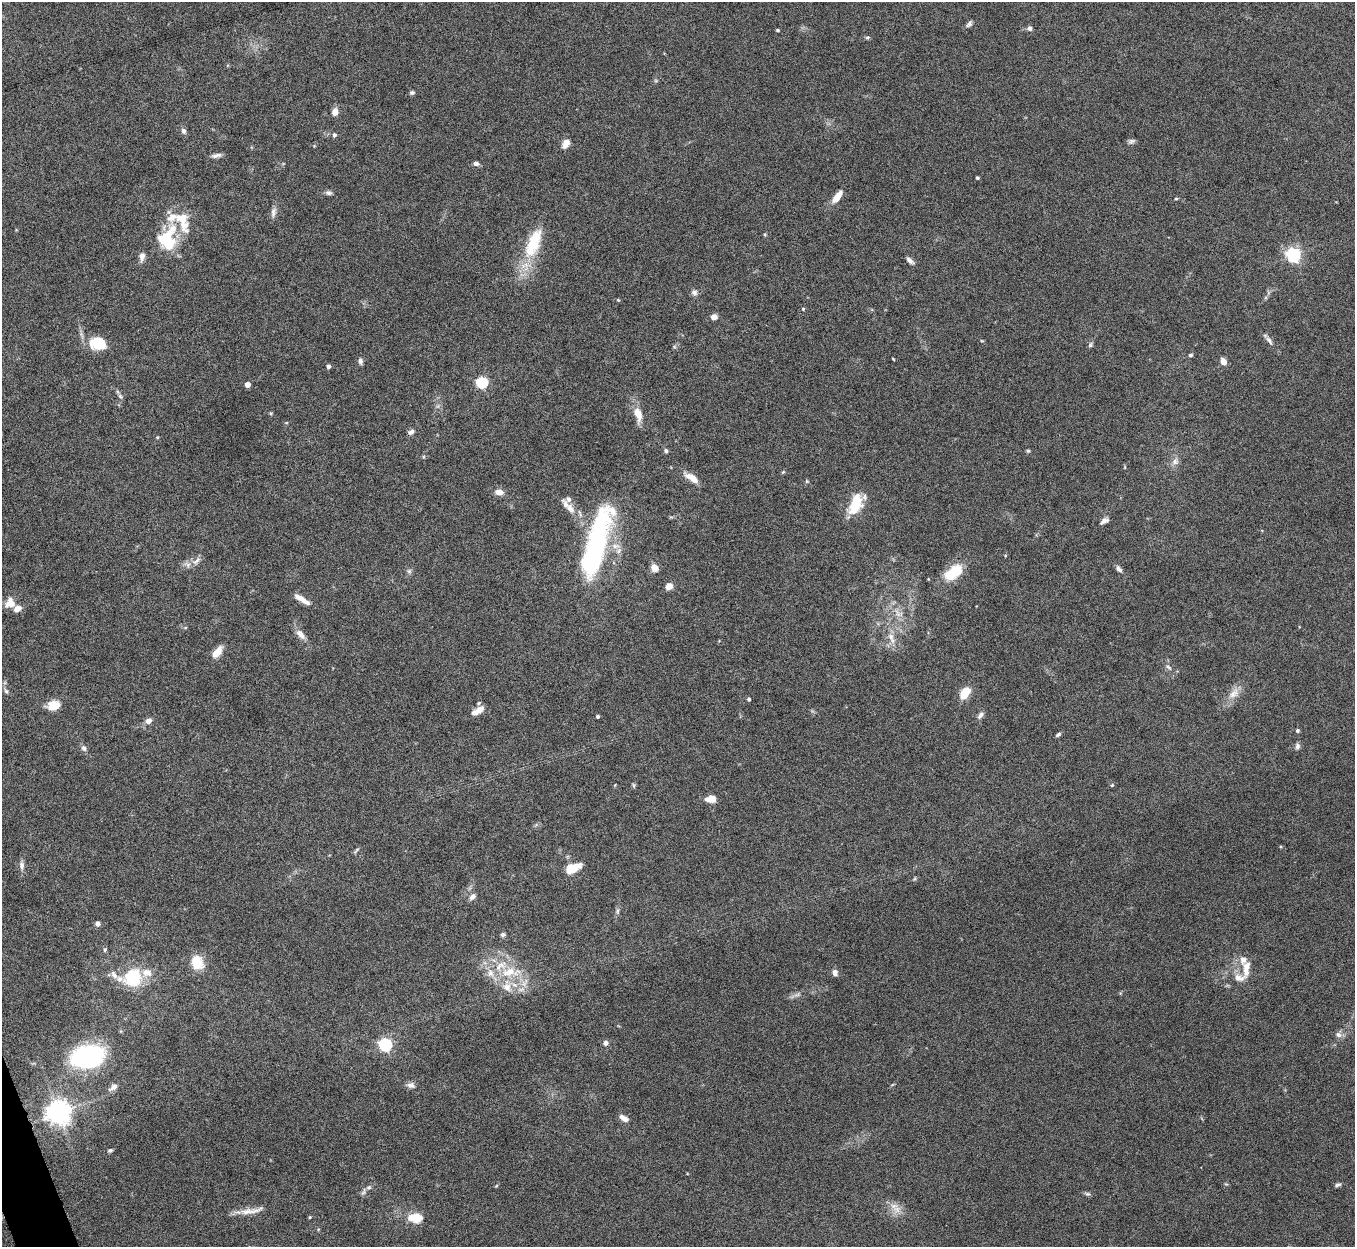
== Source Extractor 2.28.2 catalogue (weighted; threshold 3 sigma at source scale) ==
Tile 7 of 4 x 4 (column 3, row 2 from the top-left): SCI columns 2710-4062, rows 2639-3883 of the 5420 x 5405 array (HDU 1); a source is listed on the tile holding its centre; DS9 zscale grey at full resolution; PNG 1357 x 1249 px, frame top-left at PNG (2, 2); no overlay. Shown black and unused: <1% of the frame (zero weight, under 5 of 10 exposures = <1% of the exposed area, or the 3 px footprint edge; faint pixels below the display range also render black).
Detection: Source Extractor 2.28.2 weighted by HDU 2 'WHT'; one run over the whole footprint, this tile lists its part. Background 0.142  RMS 0.0056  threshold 0.023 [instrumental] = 3 sigma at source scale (4.09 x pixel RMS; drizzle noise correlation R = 1.36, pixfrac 0.8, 0.05/0.05 arcsec/px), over >= 5 px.
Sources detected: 138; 3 inside a brighter object's white glare — not listed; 15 inside a brighter listed object's ellipse — not listed separately; the other 120 listed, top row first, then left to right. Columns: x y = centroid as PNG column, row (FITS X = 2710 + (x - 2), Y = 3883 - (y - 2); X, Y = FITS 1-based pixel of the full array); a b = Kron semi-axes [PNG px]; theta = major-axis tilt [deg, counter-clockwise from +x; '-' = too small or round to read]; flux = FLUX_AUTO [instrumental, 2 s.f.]
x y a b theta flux
969 24 9 5 52 1.4
1029 28 6 6 - 1.7
777 30 3 3 - 0.81
867 38 7 4 16 0.8
412 93 6 5 - 1
335 112 7 6 - 4.2
183 131 8 6 -67 1.6
334 135 6 5 - 1
1131 141 9 6 18 1.4
566 144 11 7 63 3.8
216 155 13 5 12 2
476 164 7 5 -11 1.7
977 178 3 3 - 1
329 193 9 6 -1 1.4
837 197 14 6 52 7.4
1176 199 5 3 - 0.49
273 212 15 7 82 2.4
765 234 5 4 - 0.62
166 236 37 13 42 18
533 243 46 18 68 25
1293 254 6 6 - 130
910 260 11 5 -43 2
694 293 9 8 - 1.8
618 300 5 3 - 0.51
803 309 4 4 - 0.59
714 317 6 6 - 3
1269 340 13 6 -55 2
982 341 5 3 - 0.46
98 343 17 13 -20 16
1090 345 7 6 - 1.1
674 347 6 4 -1 0.77
1190 355 5 4 - 0.84
893 359 3 2 - 0.4
360 361 9 6 90 1.6
1223 361 7 6 - 3.1
328 366 4 4 - 1.8
482 382 5 5 - 56
247 384 4 4 - 4.7
120 396 7 5 -61 1.2
271 413 6 4 -88 0.57
638 414 21 9 -76 7.1
286 423 5 3 - 0.47
411 432 8 6 30 1.7
157 437 4 4 - 0.51
666 451 6 5 - 1
1028 451 5 4 - 0.69
1175 461 10 9 - 2.8
1125 467 5 3 - 0.44
783 472 6 4 44 0.57
692 478 17 7 -33 6.1
807 481 5 5 - 0.63
499 492 9 7 -9 3.8
854 507 18 14 40 13
570 508 16 9 -54 4.4
1105 521 11 6 30 2
595 549 82 19 75 100
1005 556 4 4 - 0.48
196 561 16 7 40 2.8
654 568 7 6 - 4.7
1119 569 10 5 -49 1.8
409 571 6 6 - 1.2
953 572 22 11 37 18
669 586 6 6 - 4.7
302 599 18 5 -32 5.1
11 603 10 10 - 6.7
899 613 16 8 -37 4.6
301 634 15 7 -47 3.7
891 638 20 8 -66 5.1
217 652 11 6 50 7.9
1169 667 9 4 -36 1.2
6 691 8 6 -54 1.2
965 693 11 7 53 11
1234 693 19 12 43 5.9
749 699 4 4 - 0.98
54 705 14 10 10 8.1
478 711 17 7 32 5.1
981 715 10 6 51 1.9
598 716 3 3 - 1.1
148 721 8 7 - 2.6
1297 730 4 4 - 1
1058 735 7 4 33 1.1
1297 746 9 6 89 1.5
84 748 8 6 -70 1.6
634 785 8 4 -81 0.74
1112 785 5 4 - 0.62
711 799 12 8 6 4.7
356 850 11 3 45 0.87
22 865 12 6 -80 2.2
572 868 14 8 17 14
472 897 10 7 44 2.1
618 911 11 4 85 1.3
97 923 5 5 - 2.5
503 935 6 5 - 1.2
105 950 5 4 - 0.69
197 962 18 14 -70 9.8
1246 969 24 9 84 6.3
510 972 31 13 3 16
147 973 15 11 -10 5.5
835 973 7 6 - 2.5
114 975 11 6 -56 2.5
133 977 8 7 - 85
507 987 15 12 -56 6.7
797 995 10 4 13 1.4
1338 1035 10 7 -23 2.2
605 1043 5 5 - 2.2
385 1044 6 5 - 100
87 1057 26 16 10 89
411 1085 10 7 -8 2.5
113 1087 15 7 35 2.8
58 1113 8 7 - 500
623 1118 10 5 -31 3.8
110 1150 6 4 20 1
1337 1185 9 4 18 1.2
496 1186 5 4 - 0.51
363 1192 11 5 68 1.4
1087 1194 9 5 -19 1
894 1206 12 8 -1 4.1
250 1211 40 7 9 6.1
310 1217 4 4 - 0.49
415 1218 15 10 -3 10